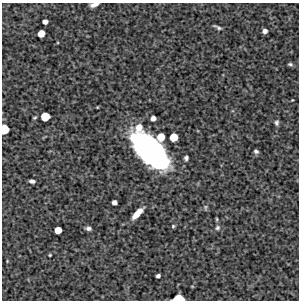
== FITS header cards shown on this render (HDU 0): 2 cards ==
NAXIS1  =                  297 /Length X axis
NAXIS2  =                  298 /Length Y axis

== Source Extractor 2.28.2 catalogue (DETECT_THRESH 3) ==
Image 297 x 298 px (HDU 0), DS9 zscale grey, 1 PNG px = 1 image px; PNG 301 x 302 px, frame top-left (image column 1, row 298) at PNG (2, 3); no overlay
Background 5180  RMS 270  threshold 811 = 3 sigma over >= 5 px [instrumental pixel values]
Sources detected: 29; all 29 listed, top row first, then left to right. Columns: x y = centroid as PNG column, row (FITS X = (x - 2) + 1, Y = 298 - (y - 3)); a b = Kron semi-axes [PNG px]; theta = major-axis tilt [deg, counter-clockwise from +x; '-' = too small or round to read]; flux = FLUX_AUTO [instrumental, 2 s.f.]
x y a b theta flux
94 5 8 4 17 9.3e+04
45 22 5 4 - 9.7e+04
217 27 11 3 -25 4.5e+04
265 31 4 4 - 8.3e+04
41 34 6 5 - 2.3e+05
290 64 6 4 -19 3.4e+04
292 100 3 2 - 1.3e+04
45 117 6 6 - 3.7e+05
35 118 3 2 - 2.0e+04
153 118 5 4 - 9.7e+04
276 123 7 6 - 4.4e+04
139 127 7 7 - 1.8e+05
4 129 7 6 - 4.3e+05
161 137 7 6 - 2.8e+05
174 137 6 6 - 3.3e+05
151 151 38 17 -47 5.7e+06
256 151 5 4 - 3.9e+04
186 158 5 4 - 4.8e+04
32 181 5 4 - 5.3e+04
114 202 4 4 - 8.8e+04
137 213 12 5 47 2.7e+05
217 219 5 3 - 1.9e+04
173 226 4 4 - 2.4e+04
88 228 6 4 -8 5.6e+04
217 228 6 5 - 4.0e+04
58 230 6 5 - 2.3e+05
50 255 3 2 - 1.8e+04
158 276 4 4 - 5.5e+04
179 298 8 5 1 4.4e+05
At the frame edge (FLAGS 8, measured only in part): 3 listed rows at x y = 94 5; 4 129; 179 298